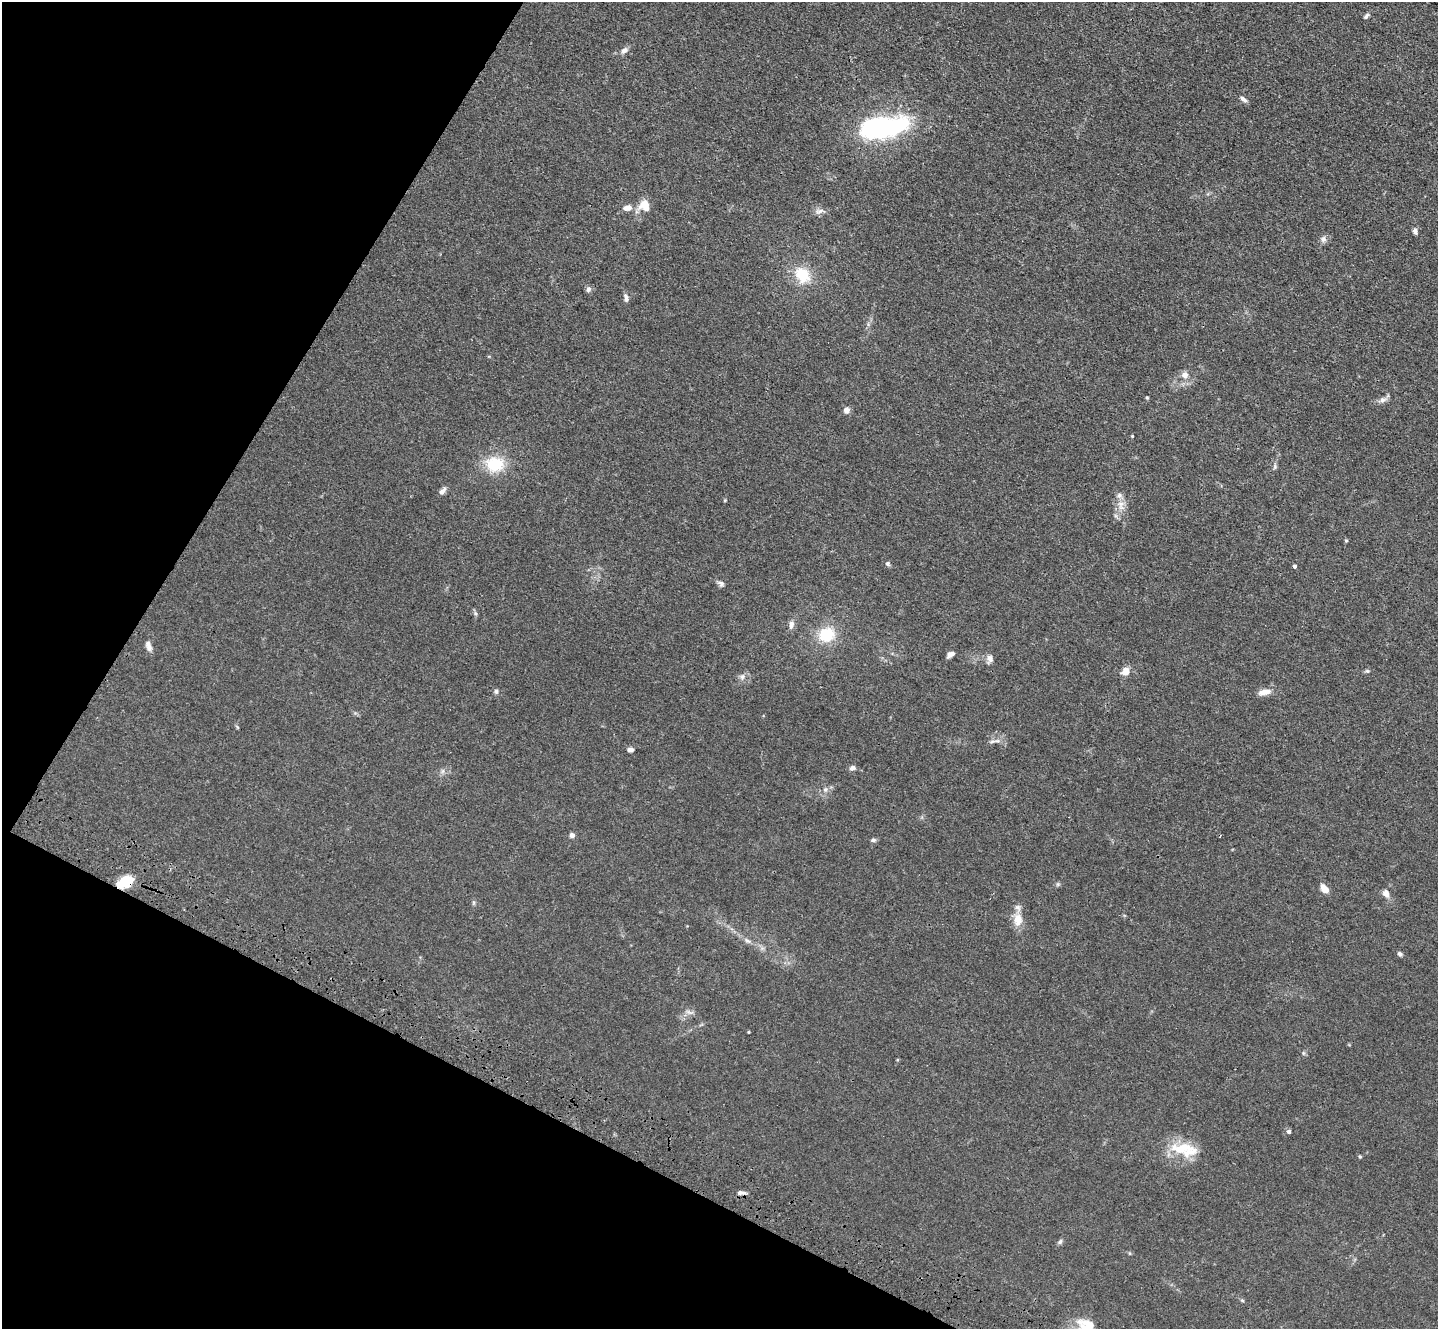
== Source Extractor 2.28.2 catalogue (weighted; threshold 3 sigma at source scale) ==
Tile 9 of 4 x 4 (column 1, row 3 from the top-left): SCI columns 52-1487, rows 1702-3028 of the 5849 x 5918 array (HDU 1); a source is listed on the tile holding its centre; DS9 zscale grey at full resolution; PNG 1440 x 1331 px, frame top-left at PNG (2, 2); no overlay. Shown black and unused: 24% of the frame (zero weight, under 3 of 4 exposures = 5% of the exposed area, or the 3 px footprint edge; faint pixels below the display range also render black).
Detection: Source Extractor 2.28.2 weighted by HDU 2 'WHT'; one run over the whole footprint, this tile lists its part. Background 0.0331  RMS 0.0043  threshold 0.0194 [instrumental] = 3 sigma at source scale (4.5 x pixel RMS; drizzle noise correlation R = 1.50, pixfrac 1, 0.05/0.05 arcsec/px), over >= 5 px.
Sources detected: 60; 1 cosmic-ray / hot-pixel residue — not listed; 2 inside a brighter listed object's ellipse — not listed separately; the other 57 listed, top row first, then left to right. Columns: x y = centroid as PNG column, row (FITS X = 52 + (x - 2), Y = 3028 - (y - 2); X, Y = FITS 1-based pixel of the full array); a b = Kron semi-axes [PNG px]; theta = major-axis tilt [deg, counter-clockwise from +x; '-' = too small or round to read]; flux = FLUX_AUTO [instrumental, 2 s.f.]
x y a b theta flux
1366 16 9 5 51 0.95
624 50 9 6 31 1.8
1243 99 9 4 -37 1.5
883 127 47 19 6 78
645 206 13 11 -53 6.4
627 208 11 7 11 2.9
820 211 13 5 16 1.7
1415 231 7 5 -86 1.2
1323 239 9 7 76 1.6
802 275 18 14 -49 12
589 289 8 6 48 1.1
626 298 10 5 -79 1.4
1185 375 9 8 - 2.4
1147 398 4 4 - 0.43
1382 400 8 7 - 1.6
846 410 8 7 - 1.8
1132 436 3 3 - 0.34
495 464 21 16 -6 15
1275 467 8 4 82 0.79
442 491 12 6 43 1.6
1119 495 8 7 - 1.5
1121 504 10 7 4 2.3
1346 541 4 4 - 0.49
888 564 6 5 - 0.78
1295 566 4 3 - 0.91
721 584 8 7 - 1.3
475 613 6 4 -46 0.72
791 625 10 7 83 1.9
827 635 19 17 18 13
149 648 9 7 -36 1.5
951 654 8 5 28 1.9
990 659 10 8 -89 2
1126 671 8 7 - 4.3
1367 671 6 5 - 0.6
742 677 8 7 - 1.6
496 691 6 5 - 0.84
1264 692 16 7 13 3.5
992 741 7 4 20 0.86
630 750 7 5 1 1.5
852 768 7 6 - 1.4
572 835 5 5 - 1.8
873 840 7 5 0 0.85
126 882 17 11 22 10
1058 884 6 4 18 0.64
1324 889 10 6 -50 3.8
1386 893 10 7 -66 2.4
1018 919 18 12 -86 5.6
747 941 10 5 -34 1.4
1400 954 6 5 - 0.87
749 1032 4 3 - 0.31
1303 1053 6 5 - 0.65
1289 1132 5 5 - 1
1181 1148 34 14 2 12
1360 1157 5 4 - 0.46
741 1193 12 5 -4 1.7
1060 1241 8 5 62 0.87
1242 1300 6 3 -20 0.48
Overlapping masked pixels (flux is a lower limit): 1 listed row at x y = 126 882